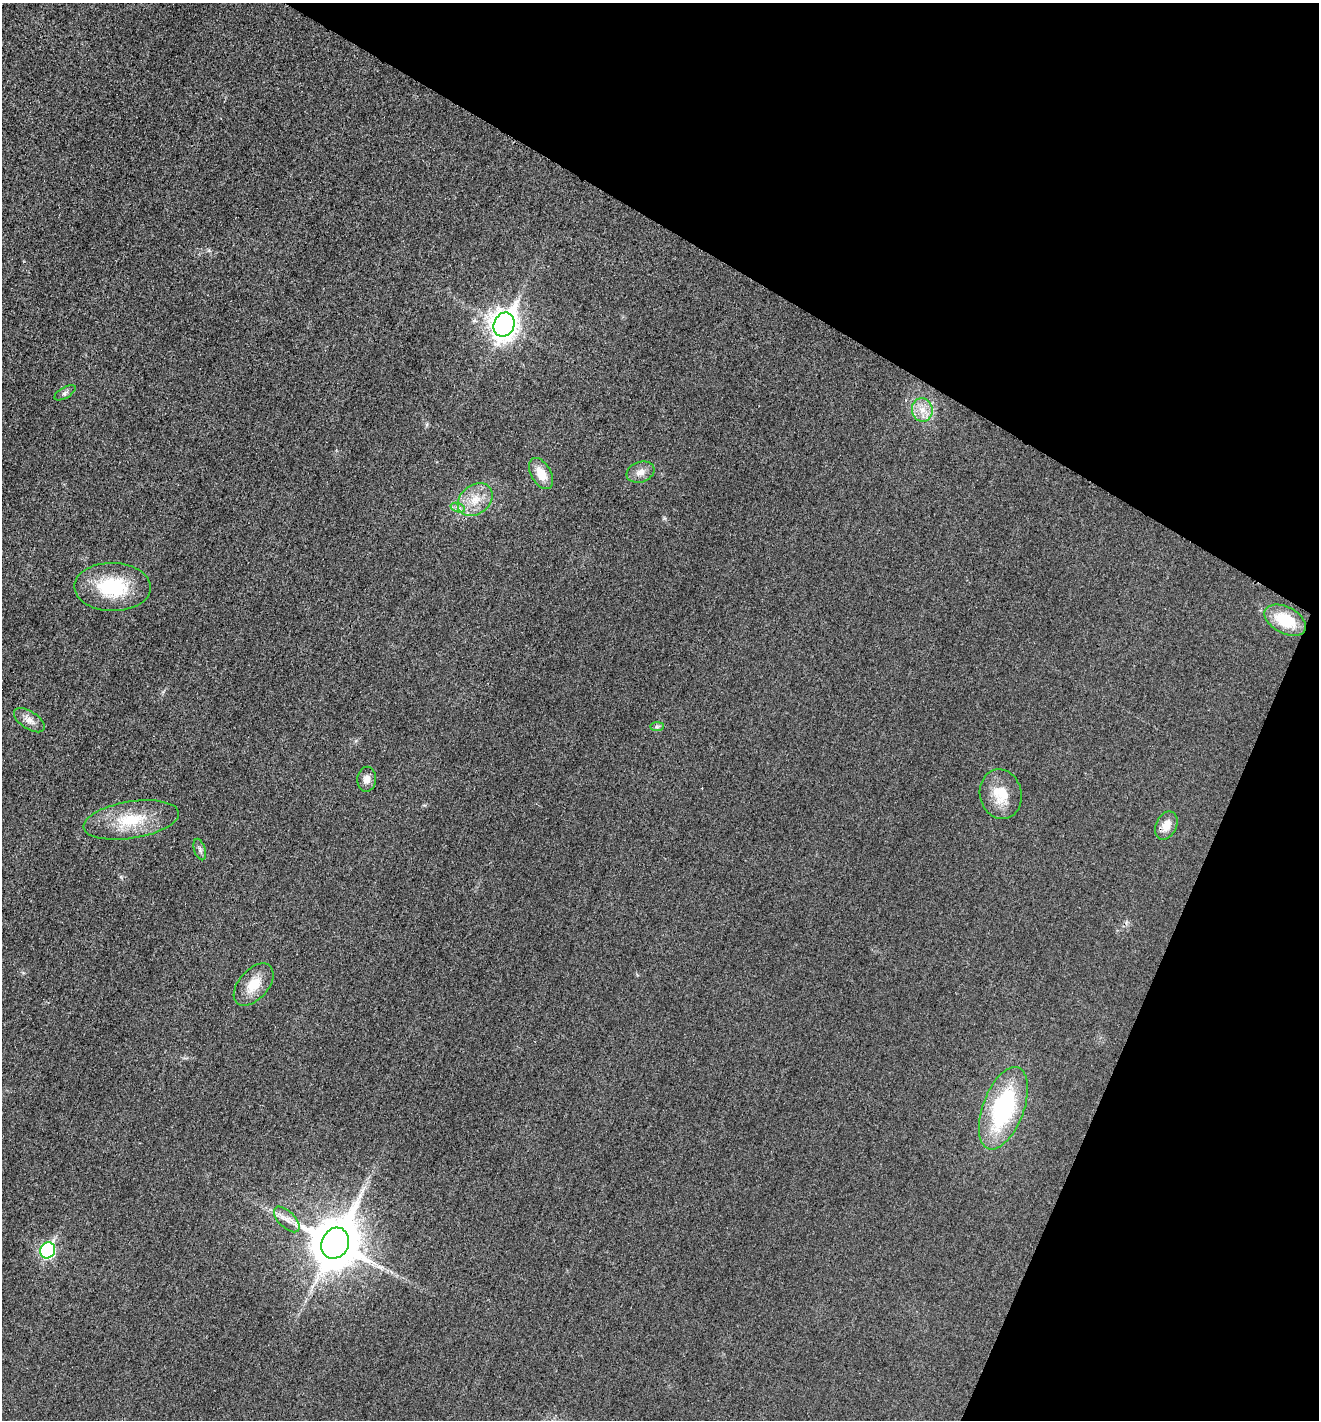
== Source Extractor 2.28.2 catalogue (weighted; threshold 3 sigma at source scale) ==
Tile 8 of 4 x 4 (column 4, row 2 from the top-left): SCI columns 4102-5418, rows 2853-4270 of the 5714 x 5701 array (HDU 1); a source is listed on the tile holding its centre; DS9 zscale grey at full resolution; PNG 1321 x 1422 px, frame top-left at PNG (2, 3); each listed source drawn as its Kron ellipse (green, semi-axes under 4 px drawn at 4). Shown black and unused: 25% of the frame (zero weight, under 3 of 4 exposures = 1% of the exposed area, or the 3 px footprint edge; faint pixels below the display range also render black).
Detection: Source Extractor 2.28.2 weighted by HDU 2 'WHT'; one run over the whole footprint, this tile lists its part. Background 0.0273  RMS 0.0058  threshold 0.0263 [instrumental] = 3 sigma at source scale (4.5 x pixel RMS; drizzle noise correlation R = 1.50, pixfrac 1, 0.05/0.05 arcsec/px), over >= 5 px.
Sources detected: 21; all 21 listed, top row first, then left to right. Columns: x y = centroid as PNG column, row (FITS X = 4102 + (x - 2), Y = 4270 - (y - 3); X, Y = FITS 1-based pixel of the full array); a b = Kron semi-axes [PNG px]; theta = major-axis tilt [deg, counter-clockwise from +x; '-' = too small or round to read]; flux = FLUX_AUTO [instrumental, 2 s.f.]
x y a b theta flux
504 325 12 10 67 620
65 393 12 5 30 1.7
922 410 12 10 -78 6.3
640 472 14 10 19 4.5
541 474 17 10 -60 9.8
475 500 19 14 39 12
458 508 7 4 -18 1.8
112 587 38 24 -1 38
1285 620 22 13 -27 23
29 720 17 8 -33 4.5
657 727 7 4 1 1.1
367 779 12 9 84 4
1001 794 25 21 -77 16
131 820 48 18 9 26
1166 825 15 10 64 6.9
200 849 11 5 -73 1.9
254 985 25 15 49 13
1003 1108 43 20 70 76
287 1219 16 8 -45 4.9
335 1243 16 13 64 3100
48 1250 8 7 - 87
Unlisted compact peaks at least as high as the median listed source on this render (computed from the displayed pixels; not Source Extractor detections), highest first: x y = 664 518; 427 424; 209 250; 23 973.